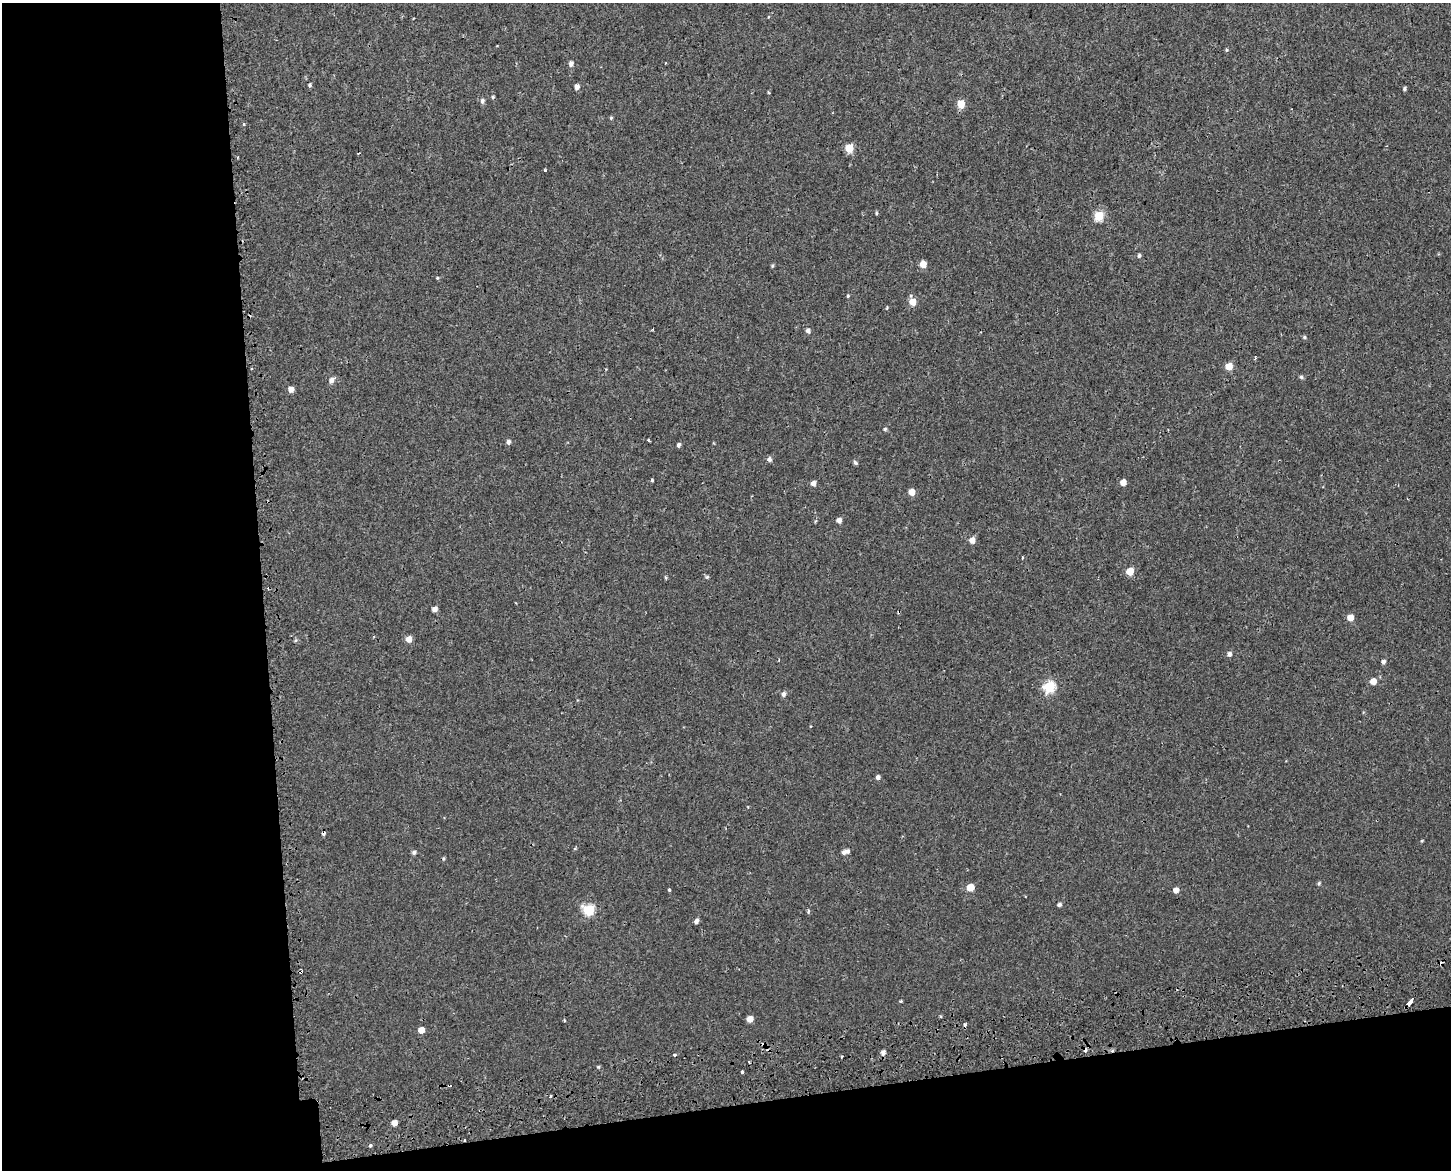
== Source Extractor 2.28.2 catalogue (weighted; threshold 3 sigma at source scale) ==
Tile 10 of 3 x 4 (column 1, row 4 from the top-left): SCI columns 26-1474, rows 61-1228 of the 4454 x 4791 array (HDU 1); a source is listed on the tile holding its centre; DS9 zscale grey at full resolution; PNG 1453 x 1172 px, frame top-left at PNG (2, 3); no overlay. Shown black and unused: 24% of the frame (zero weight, under 2 of 3 exposures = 4% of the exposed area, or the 3 px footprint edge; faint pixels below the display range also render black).
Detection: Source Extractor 2.28.2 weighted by HDU 2 'WHT'; one run over the whole footprint, this tile lists its part. Background 0.00163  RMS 0.0027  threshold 0.0124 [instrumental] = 3 sigma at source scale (4.5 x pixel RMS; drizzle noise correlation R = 1.50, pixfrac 1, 0.0396/0.0396 arcsec/px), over >= 5 px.
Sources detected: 87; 6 cosmic-ray / hot-pixel residue — not listed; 1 inside a brighter listed object's ellipse — not listed separately; the other 80 listed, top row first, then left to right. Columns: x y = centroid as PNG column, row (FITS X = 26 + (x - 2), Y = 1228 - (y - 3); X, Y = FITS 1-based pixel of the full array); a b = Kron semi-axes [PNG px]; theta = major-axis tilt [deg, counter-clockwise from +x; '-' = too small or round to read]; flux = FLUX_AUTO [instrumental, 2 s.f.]
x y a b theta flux
1226 50 5 4 - 0.31
571 64 6 5 - 0.99
310 85 5 4 - 0.43
577 87 5 5 - 1.3
1404 89 5 4 - 0.47
493 97 4 3 - 0.32
482 101 6 5 - 0.74
961 104 5 5 - 5.9
611 118 5 4 - 0.32
244 124 3 3 - 0.38
849 148 5 5 - 7.7
238 157 3 2 - 0.23
545 170 3 3 - 0.74
876 213 4 4 - 0.31
1099 216 6 5 - 10
1139 256 5 4 - 0.53
923 264 5 5 - 3
772 266 5 4 - 0.33
438 278 4 4 - 0.44
848 296 4 4 - 0.28
912 302 6 6 - 3.5
808 331 6 5 - 0.88
1304 337 5 4 - 0.4
1255 357 4 3 - 0.33
1229 366 5 5 - 4.5
1301 377 5 5 - 0.52
331 380 8 5 40 1.3
291 389 5 5 - 1.5
885 429 4 4 - 0.42
648 440 3 2 - 0.37
508 442 5 5 - 0.75
678 445 5 4 - 0.61
769 459 6 6 - 0.83
855 462 7 4 -53 0.44
652 480 3 3 - 0.91
1123 482 5 5 - 2.2
813 483 5 5 - 1.2
911 492 5 5 - 2.9
839 520 5 4 - 1.5
972 540 6 5 - 2
1022 558 4 2 - 0.24
1130 571 5 5 - 5
707 577 5 4 - 0.39
434 609 5 4 - 1.4
1350 617 5 5 - 2.8
409 639 5 5 - 2.1
295 640 5 4 - 0.37
1229 654 5 5 - 0.97
1383 662 5 4 - 0.78
1373 681 5 5 - 2.5
1049 687 6 6 - 24
783 694 6 5 - 0.84
878 777 5 5 - 0.85
323 833 4 3 - 1.1
1422 841 4 3 - 0.26
847 851 6 6 - 0.84
414 852 5 5 - 0.64
1319 883 5 4 - 0.44
970 887 5 5 - 4.7
669 890 3 3 - 0.54
1176 890 5 5 - 1.7
1059 904 5 4 - 0.63
588 910 6 6 - 19
808 911 4 3 - 0.6
696 921 6 4 58 0.9
301 972 4 3 - 2.1
901 1001 3 3 - 0.5
1410 1002 8 3 56 3.7
750 1019 5 5 - 2.6
964 1024 3 3 - 1.2
421 1030 5 5 - 2.3
1085 1050 4 4 - 1.4
883 1052 6 5 - 1
675 1055 4 3 - 0.4
598 1067 4 4 - 0.35
742 1072 3 3 - 1.8
550 1096 3 3 - 0.58
394 1123 5 5 - 1.6
464 1140 3 2 - 0.3
370 1145 3 3 - 1.8
Overlapping masked pixels (flux is a lower limit): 5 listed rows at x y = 323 833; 301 972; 1410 1002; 1085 1050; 464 1140